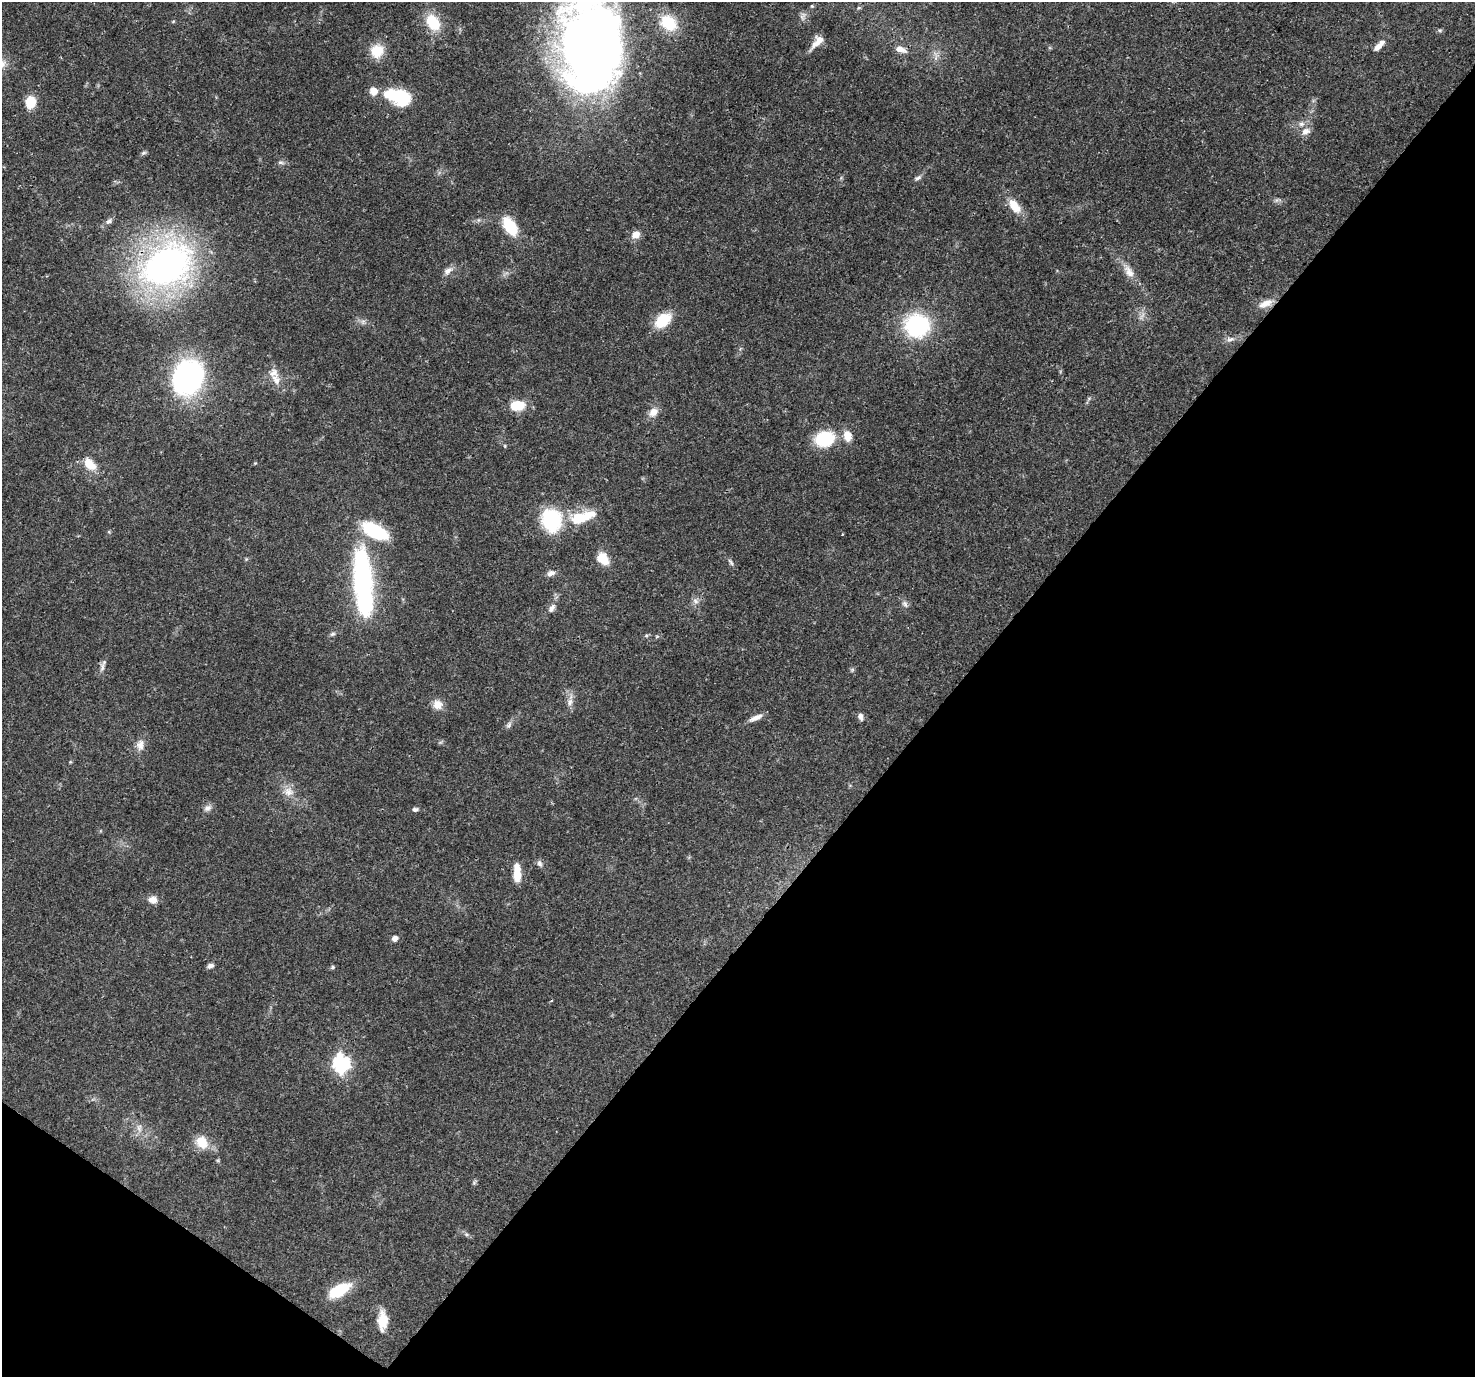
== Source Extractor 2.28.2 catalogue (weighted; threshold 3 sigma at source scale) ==
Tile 15 of 4 x 4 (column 3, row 4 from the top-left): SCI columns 3032-4504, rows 339-1713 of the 6056 x 6107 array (HDU 1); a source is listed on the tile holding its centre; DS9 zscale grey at full resolution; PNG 1477 x 1379 px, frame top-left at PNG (2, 2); no overlay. Shown black and unused: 38% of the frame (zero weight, under 3 of 4 exposures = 8% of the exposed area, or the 3 px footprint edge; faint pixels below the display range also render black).
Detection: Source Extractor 2.28.2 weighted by HDU 2 'WHT'; one run over the whole footprint, this tile lists its part. Background 0.0865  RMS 0.0036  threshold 0.0162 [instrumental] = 3 sigma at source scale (4.5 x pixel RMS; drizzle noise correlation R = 1.50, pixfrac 1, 0.0396/0.0396 arcsec/px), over >= 5 px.
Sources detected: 83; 1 too faint to see at this stretch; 5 inside a brighter object's white glare — not listed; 4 inside a brighter listed object's ellipse — not listed separately; the other 73 listed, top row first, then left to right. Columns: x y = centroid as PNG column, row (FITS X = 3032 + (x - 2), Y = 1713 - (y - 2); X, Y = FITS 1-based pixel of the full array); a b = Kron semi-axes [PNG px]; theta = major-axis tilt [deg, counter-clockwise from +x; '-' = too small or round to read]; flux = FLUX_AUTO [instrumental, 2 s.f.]
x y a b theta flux
859 8 6 4 20 0.53
802 16 12 6 58 1.5
433 22 20 14 -58 10
669 23 20 15 -39 13
1440 30 6 4 0 0.57
818 41 19 8 47 4.1
1379 45 16 6 46 2.8
901 49 16 8 -20 2.6
377 51 16 15 - 7.4
593 51 91 45 90 380
398 97 28 15 -18 20
31 102 10 8 85 9.3
1306 131 12 9 15 2.6
143 153 7 5 17 0.74
281 162 10 5 -10 0.93
918 178 10 5 36 1.1
1014 206 21 11 -53 6.1
109 221 10 7 29 1.3
510 226 16 9 -56 16
636 235 9 7 34 3.5
166 265 46 32 32 150
448 271 13 8 33 2.1
1129 272 21 10 -59 3.9
1266 303 20 9 24 3.7
663 320 20 12 40 10
917 325 20 19 - 41
1230 339 12 6 12 1.6
188 377 27 23 67 85
276 380 17 11 -57 3.9
517 405 12 8 2 14
653 412 13 10 45 3.1
847 436 13 9 -74 4.1
824 439 21 17 17 16
505 446 6 3 -72 0.37
90 464 17 10 -43 6
578 517 24 19 24 11
551 520 22 19 -78 26
375 531 24 12 -27 25
843 534 4 2 - 0.26
246 559 5 5 - 0.41
603 559 13 9 -52 7.4
731 562 11 5 -56 0.93
551 573 12 7 21 1.6
363 584 36 25 -89 41
695 601 9 6 -41 1.4
905 604 9 6 -63 1.2
552 608 13 7 56 1.9
333 634 8 5 26 0.79
646 636 6 4 19 0.53
102 667 15 5 80 1.5
852 669 7 4 1 0.55
570 702 10 8 76 2
437 705 12 12 - 3.4
860 716 9 6 -78 1.4
756 717 19 6 22 2.4
509 725 10 6 46 1.1
140 745 15 10 77 2.9
70 762 6 3 18 0.33
288 791 13 12 - 3.5
208 808 11 8 33 1.6
415 809 7 5 -1 0.89
539 863 9 7 -70 1.2
517 873 20 8 -88 6.2
153 900 11 9 -9 2.6
395 938 7 6 - 1.7
210 966 9 6 26 1.2
332 967 6 4 23 0.57
341 1063 8 7 - 94
139 1128 11 7 -84 2
202 1142 17 13 -56 6.4
474 1183 6 5 - 0.58
340 1290 21 9 30 15
383 1321 23 11 89 6.9
Overlapping masked pixels (flux is a lower limit): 1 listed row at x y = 166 265
Isophote crosses this tile's border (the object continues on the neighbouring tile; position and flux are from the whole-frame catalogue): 1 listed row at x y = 593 51